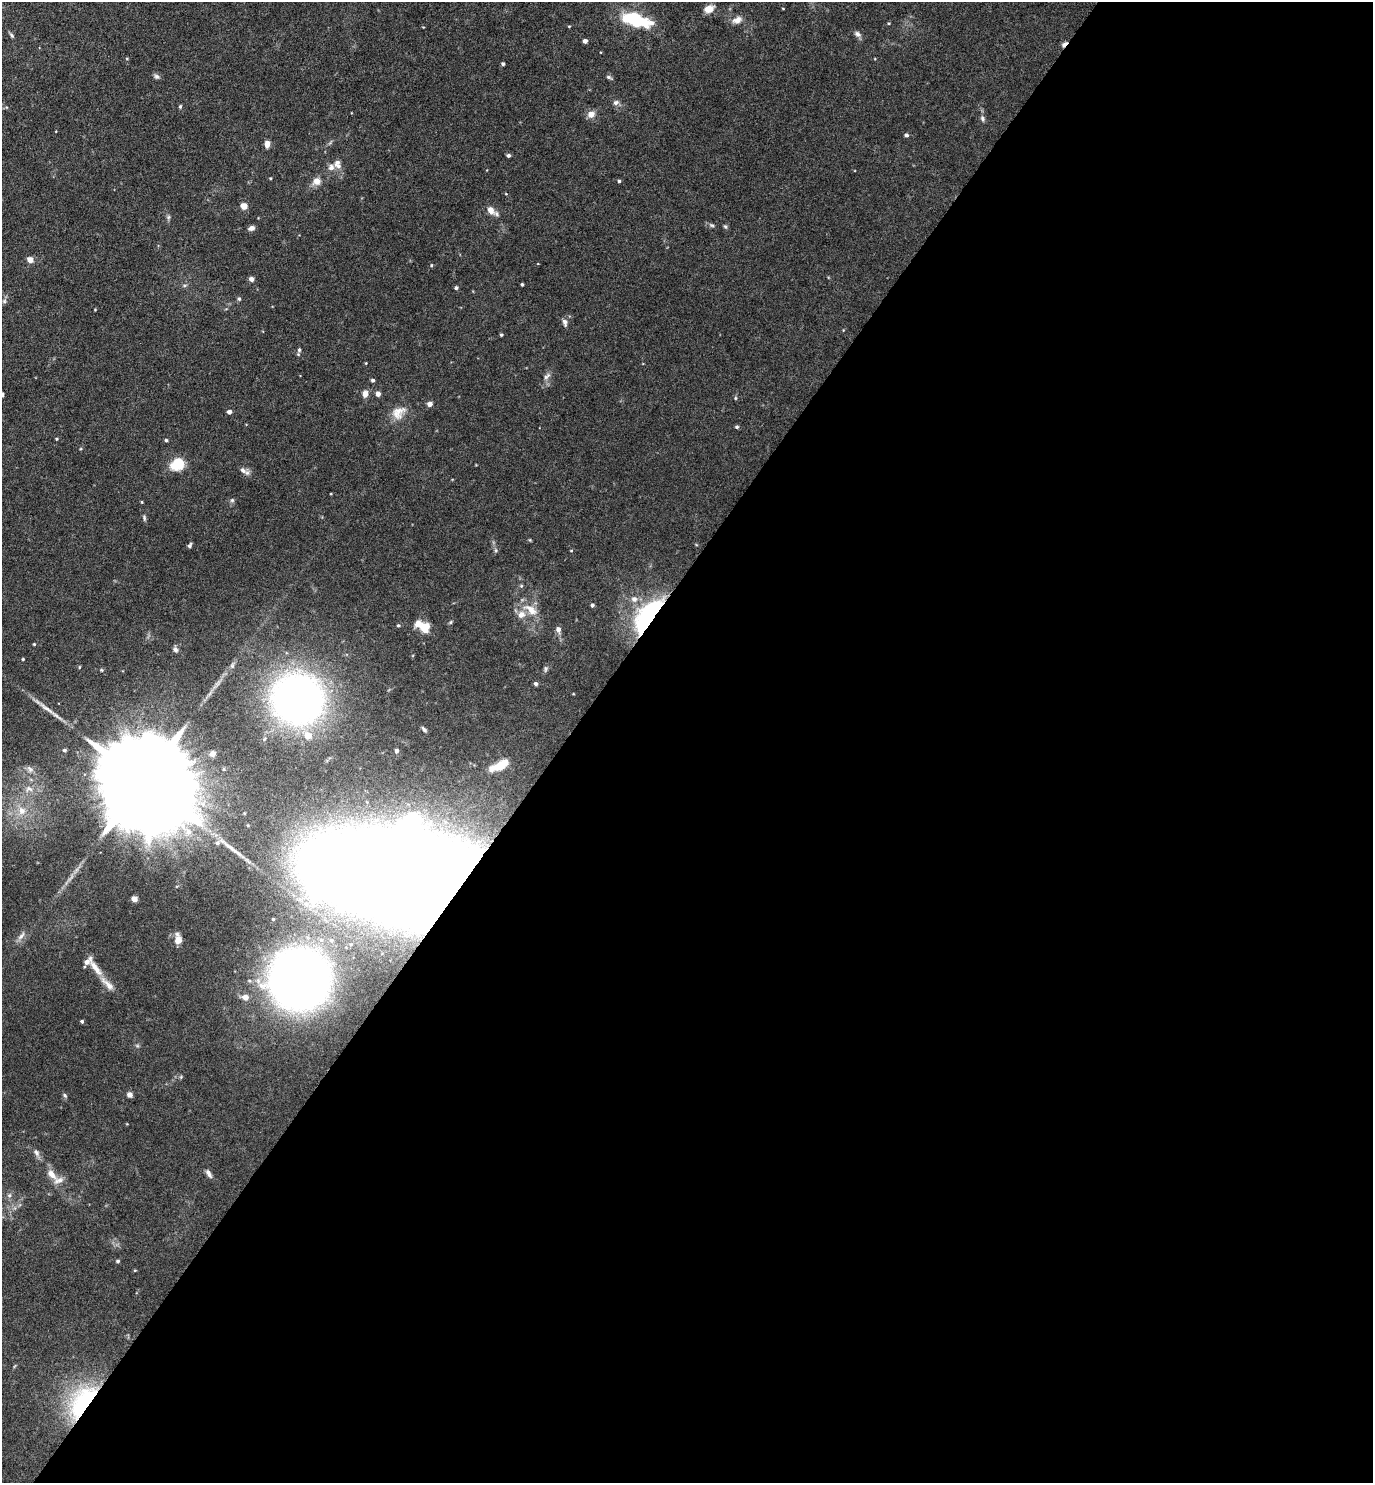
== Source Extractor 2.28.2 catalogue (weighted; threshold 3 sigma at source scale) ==
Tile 12 of 4 x 4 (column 4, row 3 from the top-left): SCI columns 4410-5780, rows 1484-2964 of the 5933 x 5928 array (HDU 1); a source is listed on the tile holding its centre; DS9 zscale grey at full resolution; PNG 1375 x 1485 px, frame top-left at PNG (2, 2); no overlay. Shown black and unused: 59% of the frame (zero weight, under 4 of 8 exposures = <1% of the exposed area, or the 3 px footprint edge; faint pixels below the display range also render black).
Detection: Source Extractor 2.28.2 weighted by HDU 2 'WHT'; one run over the whole footprint, this tile lists its part. Background 0.043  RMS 0.0022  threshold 0.00918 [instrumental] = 3 sigma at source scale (4.09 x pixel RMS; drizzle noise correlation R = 1.36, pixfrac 0.8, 0.05/0.05 arcsec/px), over >= 5 px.
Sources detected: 116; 1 too faint to see at this stretch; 3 inside a brighter object's white glare — not listed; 9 inside a brighter listed object's ellipse — not listed separately; the other 103 listed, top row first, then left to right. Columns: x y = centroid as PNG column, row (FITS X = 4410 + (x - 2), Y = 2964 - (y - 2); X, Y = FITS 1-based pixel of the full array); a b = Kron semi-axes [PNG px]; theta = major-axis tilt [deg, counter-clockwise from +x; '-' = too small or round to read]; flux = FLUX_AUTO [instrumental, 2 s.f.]
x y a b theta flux
783 8 4 2 - 0.14
709 9 10 7 19 2.3
737 20 12 9 21 1.5
637 22 29 13 0 9.9
569 26 5 3 - 0.17
857 34 8 7 - 0.68
12 35 7 4 -52 0.34
585 41 4 4 - 1
1064 44 8 4 46 0.69
503 64 4 3 - 0.35
157 76 8 6 -42 0.53
609 77 7 4 -25 0.4
616 103 7 7 - 0.69
180 106 5 4 - 0.3
591 114 8 7 - 1.6
982 118 8 5 -67 0.54
906 135 4 4 - 0.5
267 144 7 5 86 1.3
508 155 5 4 - 0.41
338 166 12 7 -21 1
270 178 3 3 - 0.2
317 181 7 7 - 2
619 181 4 4 - 0.28
244 206 4 4 - 3.4
491 210 10 8 -49 1.7
168 217 6 5 - 0.38
712 225 7 4 -29 0.36
725 226 5 5 - 0.3
251 228 6 5 - 0.89
30 260 5 4 - 2.5
431 265 5 3 - 0.19
251 279 5 4 - 1
522 284 3 3 - 0.31
184 285 7 4 8 0.34
456 288 4 4 - 0.42
239 299 6 5 - 0.35
4 301 7 5 47 0.45
565 322 10 5 -77 0.73
501 335 4 3 - 0.28
299 350 6 5 - 0.36
366 363 4 3 - 0.16
547 376 12 5 41 0.71
373 380 4 4 - 0.44
2 394 5 3 - 0.3
365 394 8 6 87 1.3
378 394 5 4 - 1.1
735 398 6 4 90 0.23
430 404 5 4 - 1.3
229 412 4 4 - 0.9
398 413 20 16 45 3.1
737 427 5 4 - 0.34
56 439 4 3 - 0.2
166 440 4 4 - 0.29
177 464 14 12 41 5.1
243 470 10 7 -28 0.95
232 500 6 6 - 0.37
142 502 4 3 - 0.18
144 518 8 5 -76 0.4
190 545 6 4 62 0.48
571 551 4 3 - 0.16
634 599 8 8 - 1.2
592 605 4 4 - 0.47
531 610 20 10 -35 3.1
646 616 53 19 54 20
451 622 6 4 87 0.26
418 623 15 11 -35 1.8
398 625 4 3 - 0.24
558 629 8 6 -75 0.92
34 644 3 3 - 0.2
175 650 8 6 -57 0.53
23 659 3 3 - 0.2
79 667 5 3 - 0.17
546 669 9 5 80 0.44
536 684 5 4 - 0.49
297 699 51 48 -21 82
424 729 8 4 -51 0.5
64 750 4 4 - 0.4
396 751 5 4 - 0.46
212 754 5 5 - 1.1
499 766 18 7 24 5.3
30 769 8 6 -67 0.69
143 782 38 19 -40 11000
29 789 11 7 -17 1.3
22 811 11 10 - 2.1
217 843 6 5 - 0.52
405 877 119 56 -9 1000
134 899 5 4 - 1.6
21 936 14 5 48 0.94
178 940 10 6 -87 1.9
331 940 7 6 - 0.6
96 968 26 8 -53 2.6
299 979 34 34 - 250
245 997 6 5 - 1.6
82 1021 3 3 - 0.36
65 1095 6 4 -47 0.32
129 1095 5 5 - 1.2
37 1153 10 6 -58 0.82
208 1173 11 5 -58 0.82
52 1174 15 8 -48 1.9
9 1195 6 5 - 0.46
118 1261 4 4 - 0.36
135 1270 5 3 - 0.17
82 1401 48 25 55 22
Overlapping masked pixels (flux is a lower limit): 4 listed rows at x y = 1064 44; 646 616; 405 877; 82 1401
Isophote crosses this tile's border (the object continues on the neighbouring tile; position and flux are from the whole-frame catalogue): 1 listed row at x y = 2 394